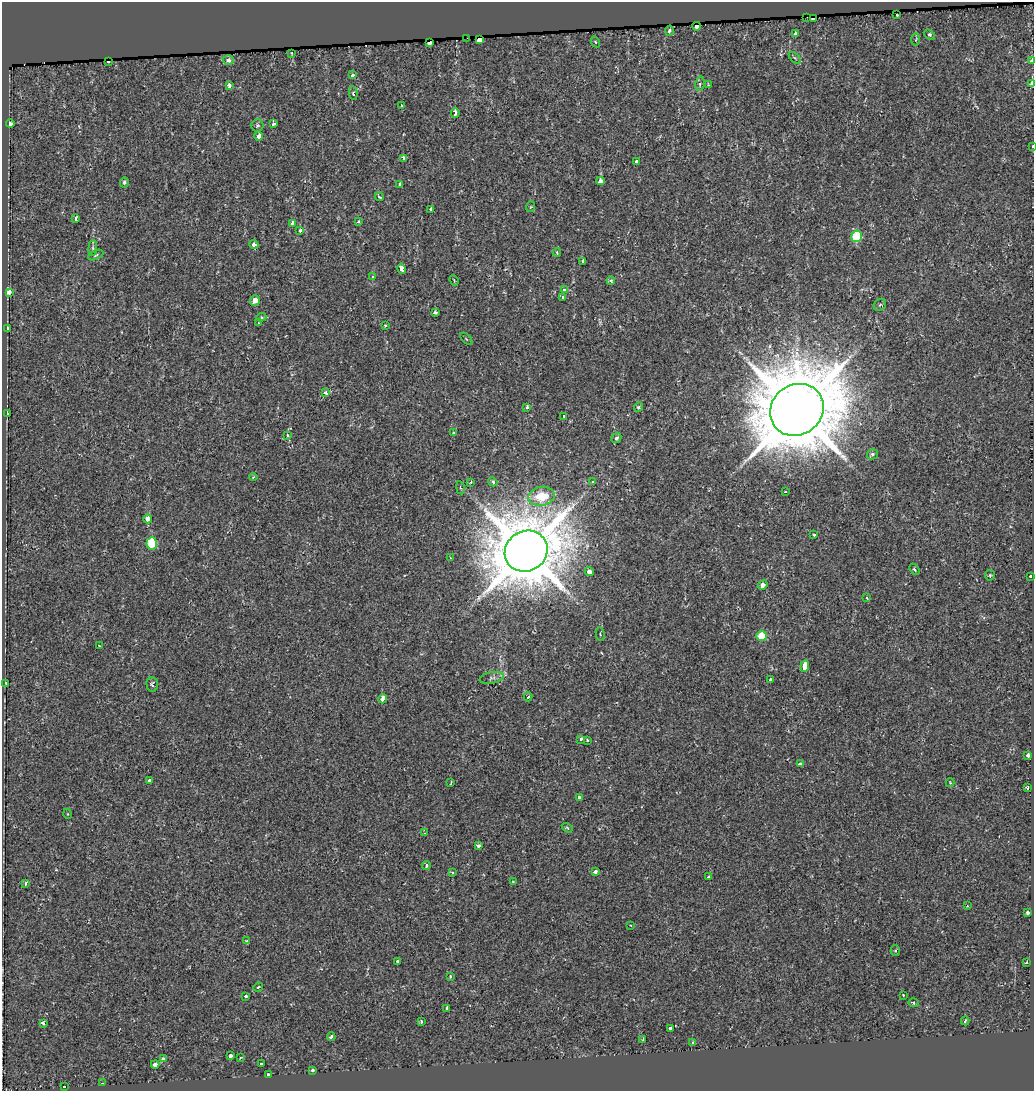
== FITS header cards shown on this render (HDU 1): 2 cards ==
NAXIS1  =                 1032
NAXIS2  =                 1089

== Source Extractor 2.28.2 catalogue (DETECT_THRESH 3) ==
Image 1032 x 1089 px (HDU 1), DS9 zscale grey, 1 PNG px = 1 image px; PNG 1036 x 1093 px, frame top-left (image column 1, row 1089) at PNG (2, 2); each listed source drawn as its Kron ellipse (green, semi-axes under 4 px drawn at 4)
Background 1.69e-04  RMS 0.0052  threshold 0.0157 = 3 sigma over >= 5 px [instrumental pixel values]
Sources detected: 149; all 149 listed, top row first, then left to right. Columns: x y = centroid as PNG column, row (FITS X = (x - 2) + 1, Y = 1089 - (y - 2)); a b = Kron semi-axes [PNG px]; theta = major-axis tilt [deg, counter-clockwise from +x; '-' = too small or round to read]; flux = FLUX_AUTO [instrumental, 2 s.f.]
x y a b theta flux
897 15 3 2 - 1.8
807 17 2 2 - 0.22
813 19 4 3 - 6.4
697 26 4 3 - 11
669 31 5 3 - 0.84
795 34 4 3 - 1.2
929 35 6 4 -32 0.67
467 38 2 2 - 0.28
479 40 4 3 - 22
916 40 6 3 89 0.42
595 42 5 4 - 0.38
429 43 4 3 - 2.7
291 53 3 2 - 0.23
795 58 7 3 -45 0.51
228 60 5 5 - 1.9
1032 61 3 3 - 17
108 62 3 3 - 1.1
353 75 3 3 - 1.1
1032 83 4 3 - 11
700 84 7 4 78 0.92
229 85 4 3 - 2.7
708 85 3 3 - 0.29
353 93 7 4 -81 0.61
401 106 3 3 - 0.84
455 113 5 3 - 3.5
10 124 4 3 - 4.5
273 124 4 3 - 1.2
257 125 6 6 - 0.75
259 136 4 4 - 2.9
1033 146 3 2 - 0.44
403 158 4 3 - 2
636 162 3 3 - 1.9
600 181 4 3 - 4.9
124 182 5 4 - 0.71
400 184 4 3 - 2.8
379 197 4 3 - 0.35
530 207 5 3 - 0.35
431 209 3 3 - 1.1
76 218 4 3 - 2.7
358 222 3 3 - 0.68
292 224 4 3 - 4.4
300 230 3 3 - 2.7
857 236 6 5 - 19
254 245 5 4 - 1.4
93 248 8 4 83 0.69
557 253 4 3 - 0.44
96 255 8 4 25 0.72
583 261 3 3 - 5.1
401 269 5 4 - 5.9
373 277 4 3 - 0.29
454 280 5 3 - 0.34
611 281 4 4 - 0.92
565 289 3 3 - 5
9 292 4 3 - 15
562 298 3 3 - 1.5
255 300 5 5 - 2.3
880 305 7 5 41 0.75
435 313 4 3 - 0.93
261 317 5 4 - 0.45
258 323 3 2 - 0.84
385 326 3 3 - 0.62
8 329 4 3 - 5
466 339 7 3 -45 0.34
326 393 4 3 - 2.2
527 407 3 3 - 2
639 407 4 4 - 0.87
797 410 28 25 37 3600
7 413 3 2 - 2.1
564 417 3 3 - 3.5
453 433 4 3 - 0.56
288 435 3 3 - 1.8
616 438 5 4 - 0.94
872 454 6 5 - 0.78
253 477 4 2 - 0.28
471 482 4 3 - 0.51
493 482 5 4 - 0.96
593 482 3 3 - 0.44
460 488 7 3 -79 0.44
785 492 3 3 - 0.44
541 496 13 9 9 11
148 519 4 4 - 3
814 534 3 3 - 1.1
152 543 6 5 - 22
526 551 22 20 32 2700
450 558 3 3 - 0.25
914 569 6 4 -55 0.73
589 572 5 4 - 4.4
990 575 5 5 - 0.59
1031 576 3 3 - 2.7
763 585 5 4 - 3.2
867 598 3 2 - 0.55
600 634 7 4 -78 0.62
761 636 5 5 - 9.5
99 646 2 2 - 0.3
805 666 6 4 83 8.7
492 678 12 5 11 1.2
771 679 4 3 - 0.48
6 683 3 3 - 1.4
152 684 7 5 -86 0.92
528 697 4 3 - 0.5
383 699 5 4 - 16
581 739 3 3 - 3.1
587 740 3 3 - 0.52
1028 755 3 3 - 4.4
800 764 4 3 - 4.1
149 780 4 3 - 0.91
451 782 4 2 - 0.3
950 783 4 4 - 0.31
1027 788 3 3 - 0.62
579 797 3 3 - 1.2
68 814 5 3 - 0.27
567 828 6 4 -32 0.42
425 833 3 2 - 0.39
478 846 4 3 - 2.8
426 865 4 4 - 0.82
452 872 3 3 - 0.6
595 872 4 3 - 2.2
708 877 4 3 - 1.6
513 882 4 2 - 0.41
25 883 4 3 - 0.71
967 906 4 3 - 0.25
1028 913 3 3 - 11
631 926 3 2 - 0.28
247 941 4 3 - 0.43
895 950 5 4 - 0.55
398 961 3 3 - 0.47
1027 963 3 3 - 2.3
450 976 3 3 - 1
258 987 5 4 - 0.5
903 995 3 3 - 0.44
246 996 3 3 - 2.3
914 1003 5 4 - 0.5
447 1008 3 3 - 11
965 1021 4 3 - 0.53
421 1022 3 3 - 0.57
43 1023 3 3 - 2
670 1028 3 3 - 4
331 1036 4 3 - 3.1
643 1039 3 2 - 0.32
693 1043 4 3 - 5.5
230 1056 3 3 - 2.2
240 1058 4 3 - 0.25
163 1059 4 3 - 1.5
155 1064 4 3 - 4.7
261 1064 3 3 - 1.1
312 1070 3 3 - 0.53
268 1075 3 3 - 3.6
103 1083 3 3 - 0.27
64 1087 3 3 - 0.52
At the frame edge (FLAGS 8, measured only in part): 3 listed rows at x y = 1032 61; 1032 83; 1033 146